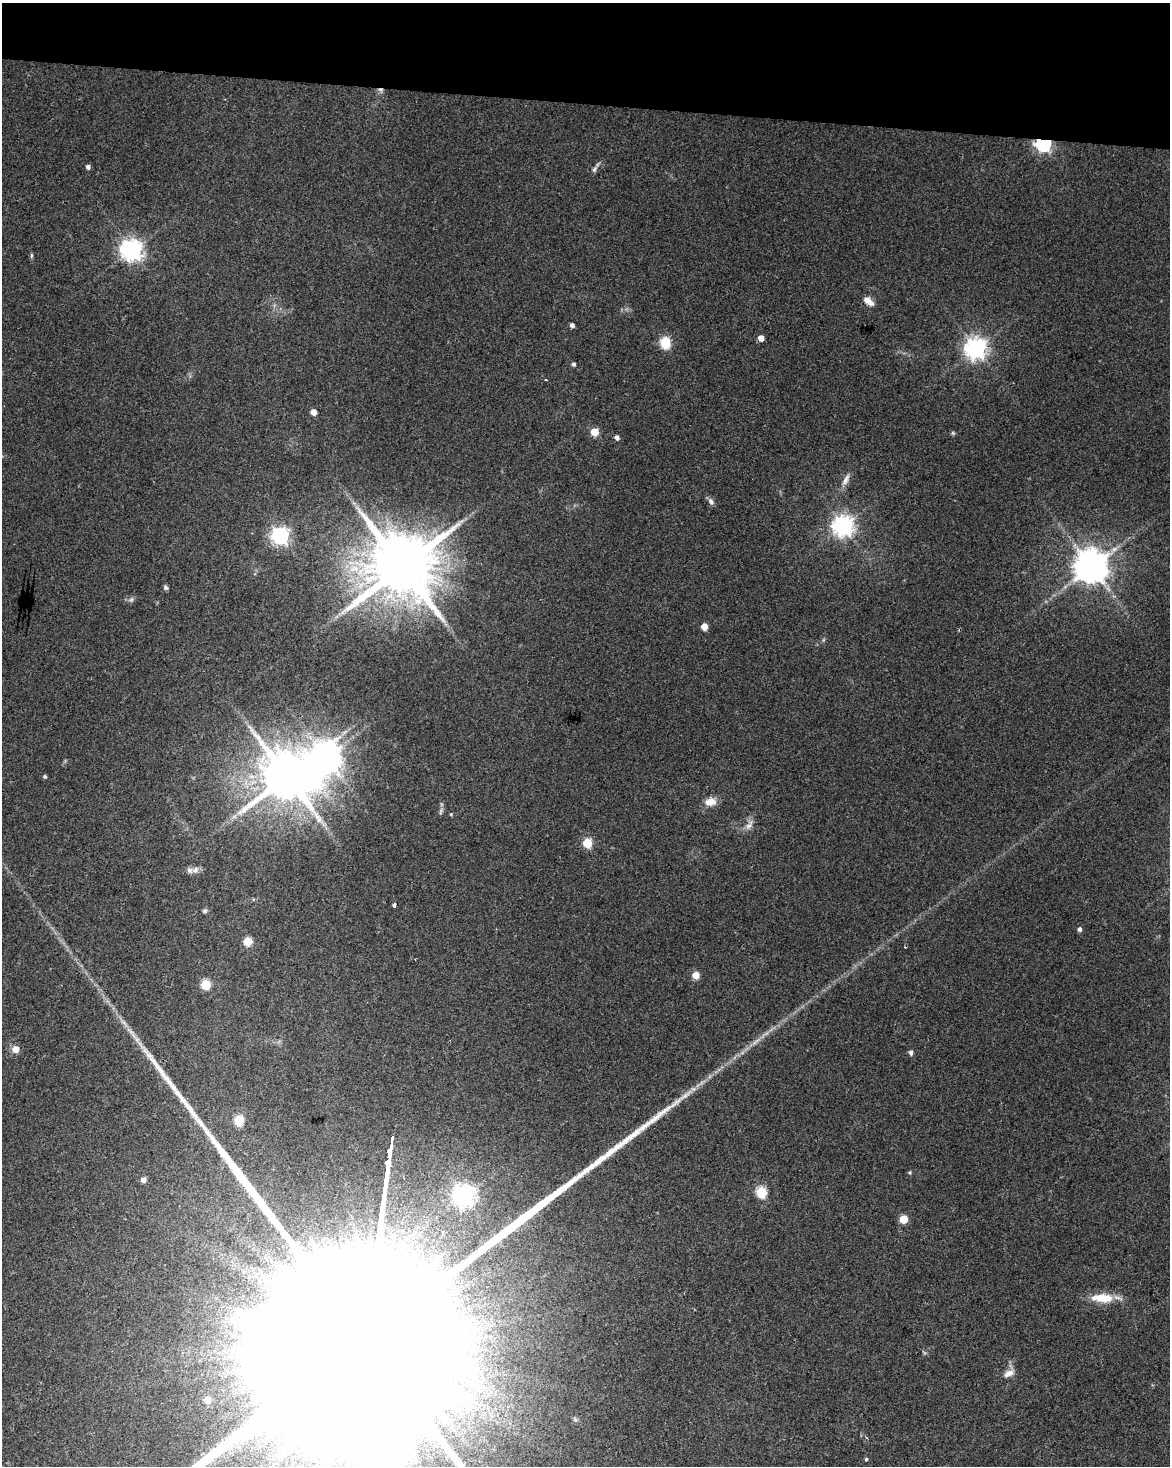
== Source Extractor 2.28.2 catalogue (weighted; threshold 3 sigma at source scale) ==
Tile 2 of 4 x 3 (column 2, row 1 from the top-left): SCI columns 1175-2342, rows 3211-4674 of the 4677 x 4900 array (HDU 1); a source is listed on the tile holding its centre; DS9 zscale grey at full resolution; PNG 1172 x 1468 px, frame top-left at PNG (2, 3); no overlay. Shown black and unused: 7% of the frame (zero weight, under 2 of 3 exposures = <1% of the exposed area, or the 3 px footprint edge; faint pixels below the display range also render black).
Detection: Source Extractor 2.28.2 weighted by HDU 2 'WHT'; one run over the whole footprint, this tile lists its part. Background 0.0368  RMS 0.0047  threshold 0.0212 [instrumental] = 3 sigma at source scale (4.5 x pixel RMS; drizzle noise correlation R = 1.50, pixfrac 1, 0.0396/0.0396 arcsec/px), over >= 5 px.
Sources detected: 61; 2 inside a brighter object's white glare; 1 long thin detection or spike segment (spike, bleed or trail) — not listed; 1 inside a brighter listed object's ellipse — not listed separately; the other 57 listed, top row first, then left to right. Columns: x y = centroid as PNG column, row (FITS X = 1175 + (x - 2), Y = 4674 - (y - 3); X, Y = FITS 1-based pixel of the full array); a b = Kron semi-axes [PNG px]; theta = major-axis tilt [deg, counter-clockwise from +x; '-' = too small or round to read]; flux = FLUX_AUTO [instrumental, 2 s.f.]
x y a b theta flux
380 90 8 6 -1 1.5
1043 144 6 6 - 150
88 167 4 4 - 1.6
594 169 10 5 58 1.5
132 250 8 7 - 330
31 255 7 4 82 0.71
868 301 15 8 -40 3.9
572 325 4 4 - 1.8
761 338 5 4 - 4.7
665 343 6 5 - 38
976 348 7 7 - 340
573 364 4 4 - 1.2
545 380 3 2 - 0.47
313 412 5 4 - 4.9
594 432 5 5 - 12
953 433 6 5 - 0.72
617 437 5 4 - 2.1
846 480 18 7 62 3.3
711 501 10 7 -61 1.7
843 526 7 7 - 310
280 536 7 7 - 200
402 567 18 17 - 5200
1091 567 10 10 - 1100
166 587 6 5 - 1.1
131 599 8 6 87 1.2
704 627 5 5 - 7.2
823 640 6 4 71 0.62
287 776 14 13 - 3000
45 777 5 4 - 0.75
710 802 14 9 8 5.3
441 811 10 5 72 1.2
451 814 4 4 - 0.5
234 817 7 4 1 1.2
749 825 17 8 61 3.5
587 843 5 5 - 25
195 870 10 9 - 2.4
395 905 4 3 - 12
204 911 6 6 - 0.94
1079 929 5 5 - 1.4
247 941 5 5 - 17
696 975 5 5 - 8.8
206 984 5 5 - 25
134 1036 14 5 -50 2.8
756 1041 20 5 39 3.7
16 1049 6 5 - 6.3
911 1052 5 4 - 1.8
238 1120 6 5 - 27
910 1172 5 4 - 0.66
143 1180 5 5 - 2.8
761 1192 6 5 - 39
464 1196 8 8 - 310
903 1219 5 5 - 14
1102 1298 29 11 -1 12
1009 1373 15 8 26 3.5
207 1400 6 5 - 6
575 1419 7 5 -45 0.95
866 1459 5 4 - 0.65
Overlapping masked pixels (flux is a lower limit): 2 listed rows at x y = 380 90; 1043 144